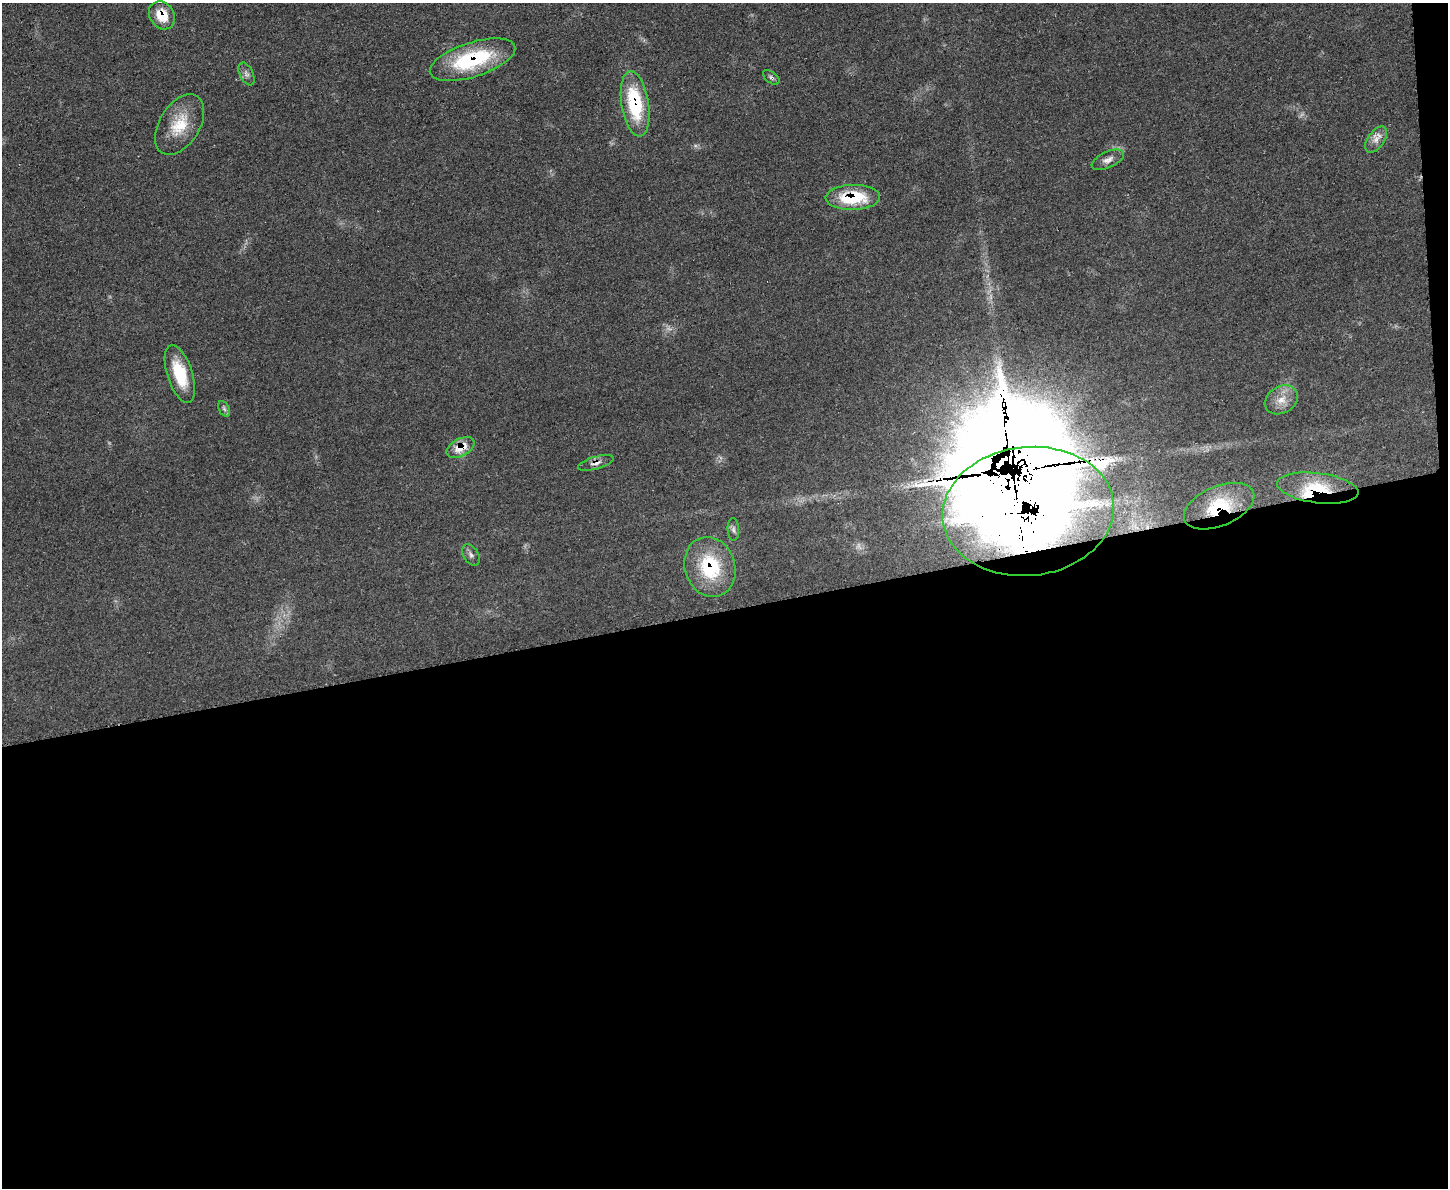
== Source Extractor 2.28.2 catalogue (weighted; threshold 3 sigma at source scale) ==
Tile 12 of 3 x 4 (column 3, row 4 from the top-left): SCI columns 3048-4493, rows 17-1202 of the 4748 x 4760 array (HDU 1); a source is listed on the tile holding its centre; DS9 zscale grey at full resolution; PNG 1450 x 1190 px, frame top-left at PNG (2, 3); each listed source drawn as its Kron ellipse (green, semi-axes under 4 px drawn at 4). Shown black and unused: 49% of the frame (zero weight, under 3 of 4 exposures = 2% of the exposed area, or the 3 px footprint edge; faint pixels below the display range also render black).
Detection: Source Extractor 2.28.2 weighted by HDU 2 'WHT'; one run over the whole footprint, this tile lists its part. Background 0.0464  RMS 0.0051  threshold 0.0228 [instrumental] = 3 sigma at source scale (4.5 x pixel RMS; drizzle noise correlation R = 1.50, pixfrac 1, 0.05/0.05 arcsec/px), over >= 5 px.
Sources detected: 29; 3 too faint to see at this stretch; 1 cosmic-ray / hot-pixel residue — neither listed nor drawn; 5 inside a brighter listed object's ellipse — not listed separately; the other 20 listed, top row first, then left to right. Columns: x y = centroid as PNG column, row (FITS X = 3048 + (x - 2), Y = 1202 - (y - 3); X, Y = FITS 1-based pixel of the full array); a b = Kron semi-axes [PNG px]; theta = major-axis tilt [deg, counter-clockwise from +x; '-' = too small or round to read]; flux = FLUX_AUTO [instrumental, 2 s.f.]
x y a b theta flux
162 15 15 12 -56 11
473 60 44 17 18 45
246 74 12 6 -64 2.2
771 77 9 5 -39 1.2
635 104 33 13 -81 38
180 125 33 20 58 17
1376 140 15 8 55 3.8
1108 160 17 8 23 3.4
853 197 27 12 1 27
180 374 30 12 -72 19
1281 400 18 13 29 7.2
224 409 8 5 -65 1.3
461 447 15 9 29 8.7
596 463 18 6 16 3
1318 488 41 15 -7 24
1219 506 37 20 23 29
1028 511 86 64 6 3700
733 529 11 5 -87 1.7
471 555 11 7 -60 2
710 567 30 25 -72 34
Overlapping masked pixels (flux is a lower limit): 10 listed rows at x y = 162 15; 473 60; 635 104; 853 197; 461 447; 596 463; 1318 488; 1219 506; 1028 511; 710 567